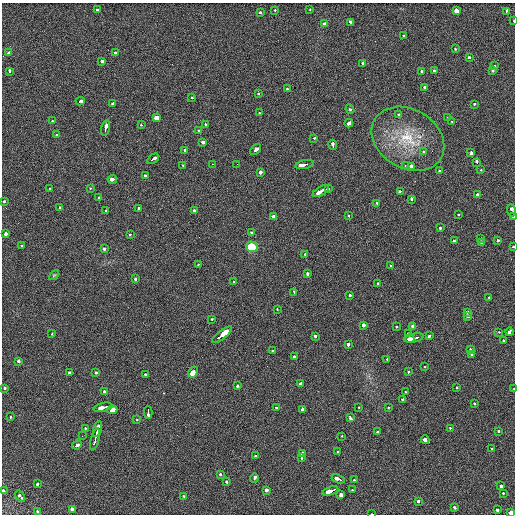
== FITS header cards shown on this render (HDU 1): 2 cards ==
NAXIS1  =                  513 / length of data axis 1
NAXIS2  =                  512 / length of data axis 2

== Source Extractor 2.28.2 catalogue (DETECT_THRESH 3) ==
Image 513 x 512 px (HDU 1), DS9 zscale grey, 1 PNG px = 1 image px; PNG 517 x 516 px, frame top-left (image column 1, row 512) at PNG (2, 3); each listed source drawn as its Kron ellipse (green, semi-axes under 4 px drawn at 4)
Background 20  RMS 5.7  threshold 17.2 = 3 sigma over >= 5 px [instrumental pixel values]
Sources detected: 190; all 190 listed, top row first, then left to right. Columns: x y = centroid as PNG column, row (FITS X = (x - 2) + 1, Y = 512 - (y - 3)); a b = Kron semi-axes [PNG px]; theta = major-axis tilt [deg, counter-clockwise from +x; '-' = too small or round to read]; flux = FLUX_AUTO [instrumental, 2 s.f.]
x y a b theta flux
310 9 3 2 - 1000
97 10 3 3 - 1600
275 10 3 3 - 1300
456 11 3 3 - 12000
506 11 3 3 - 3500
261 12 3 3 - 2900
514 21 3 2 - 1100
351 22 4 3 - 3100
324 23 3 3 - 1500
403 36 3 3 - 1300
455 48 3 3 - 2900
9 53 4 3 - 1900
116 53 3 3 - 2900
469 57 3 3 - 980
102 61 3 3 - 8300
363 63 3 3 - 4800
495 65 3 3 - 1300
492 70 3 3 - 2400
10 71 4 3 - 2800
421 71 3 3 - 2500
434 71 3 3 - 1500
425 87 3 3 - 1400
287 89 3 3 - 2500
259 93 3 3 - 1400
192 98 3 3 - 1300
80 101 5 3 - 3400
112 103 3 3 - 18000
474 104 3 3 - 1400
350 109 5 4 - 490
259 113 3 2 - 1500
399 115 3 3 - 5400
447 117 3 2 - 1700
156 118 3 3 - 31000
53 121 3 2 - 2500
452 122 3 3 - 1100
349 123 4 3 - 3900
205 124 3 3 - 2300
141 125 3 2 - 1100
106 128 8 3 77 8500
199 131 3 3 - 1700
56 135 3 2 - 1800
314 138 3 3 - 3300
408 139 38 29 -31 21000
203 142 3 3 - 6000
333 145 5 3 - 3700
185 150 3 3 - 1600
256 150 6 3 42 4100
424 152 3 3 - 1800
471 153 3 3 - 2500
153 159 6 3 35 6100
477 162 3 3 - 4000
212 164 3 2 - 970
237 164 2 2 - 410
182 165 3 3 - 3200
305 165 9 3 12 13000
405 165 3 2 - 1900
411 166 3 3 - 9500
439 170 3 3 - 1100
481 170 2 2 - 1700
260 172 3 3 - 5300
145 176 3 3 - 3300
112 179 5 3 - 6100
49 188 3 2 - 4000
90 188 3 3 - 1400
328 189 4 3 - 3800
321 191 9 3 31 10000
401 191 3 3 - 13000
477 195 3 3 - 2300
99 197 3 3 - 2100
412 199 4 3 - 2400
5 201 3 3 - 5400
377 203 3 3 - 980
60 207 3 3 - 1100
139 208 3 3 - 3600
194 210 3 3 - 2800
511 210 6 3 -84 25000
106 211 3 3 - 4000
348 215 3 2 - 990
459 215 3 3 - 630
274 216 4 3 - 11000
513 217 3 2 - 4600
440 228 3 3 - 1600
6 233 3 3 - 5100
251 233 3 3 - 2700
130 234 3 3 - 1700
480 238 3 3 - 1400
498 240 3 3 - 2200
454 241 3 3 - 1800
482 242 3 3 - 3800
22 246 3 2 - 3800
513 246 3 3 - 1300
252 247 5 5 - 11000
104 249 3 3 - 3200
305 254 3 3 - 1500
198 265 3 2 - 900
391 266 3 3 - 870
307 274 4 3 - 2500
54 275 6 3 44 400
136 279 3 3 - 1500
234 282 3 2 - 2000
378 283 3 2 - 850
294 292 4 2 - 2500
350 296 3 3 - 2100
488 297 3 3 - 1900
277 309 3 2 - 1300
468 313 3 3 - 9900
467 316 3 3 - 2000
212 319 3 2 - 980
363 325 3 3 - 8700
413 326 3 3 - 3400
396 327 3 3 - 830
499 332 3 2 - 1200
509 332 4 3 - 3600
52 334 3 3 - 830
409 334 3 3 - 6600
222 335 12 3 38 62000
316 336 3 3 - 2000
429 336 4 3 - 2100
414 338 10 3 13 10000
410 339 5 3 - 5600
504 341 3 3 - 1400
348 345 3 3 - 6000
470 349 3 3 - 2800
273 351 3 3 - 1200
471 355 3 3 - 1900
294 357 3 3 - 4500
387 359 3 3 - 1500
18 361 3 3 - 2600
425 366 3 2 - 1400
193 372 6 3 62 86000
408 372 3 3 - 1400
69 373 3 3 - 2600
96 373 3 3 - 3000
145 375 3 3 - 1900
301 383 3 3 - 3000
237 386 3 3 - 1400
4 388 3 3 - 2200
457 388 3 3 - 1800
514 389 3 2 - 1700
104 391 3 3 - 2500
405 392 3 3 - 780
403 399 3 3 - 3200
474 404 3 3 - 1800
103 407 9 3 15 9100
388 407 3 2 - 600
277 408 3 3 - 1600
359 408 3 2 - 2400
302 409 4 3 - 3200
112 410 5 3 - 32000
148 412 6 3 -89 15000
10 417 3 3 - 1000
350 418 4 3 - 4500
137 419 3 2 - 800
85 428 3 2 - 2100
450 428 3 2 - 1200
97 429 8 3 75 8600
377 431 3 3 - 1200
498 431 3 3 - 1800
82 436 2 2 - 210
342 436 2 2 - 3000
95 439 11 3 77 13000
425 440 4 3 - 12000
77 445 5 3 - 3500
491 448 3 2 - 1200
338 451 3 2 - 1000
303 454 4 3 - 16000
256 456 3 3 - 1900
301 458 3 3 - 1200
221 474 3 3 - 1400
254 478 4 3 - 4200
338 479 7 3 -19 6600
354 480 3 3 - 2300
226 481 3 3 - 3700
38 484 3 3 - 2300
501 486 4 3 - 3100
266 490 3 3 - 4700
352 490 3 3 - 1200
3 491 3 3 - 2900
330 491 8 3 19 13000
503 493 3 2 - 1900
341 495 3 3 - 7700
20 496 6 3 -57 3100
183 496 3 3 - 1100
418 501 3 3 - 1700
454 507 3 3 - 7700
72 509 3 3 - 4000
497 510 3 3 - 3200
37 511 3 2 - 3100
511 512 3 3 - 11000
371 514 3 2 - 1200
At the frame edge (FLAGS 8, measured only in part): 9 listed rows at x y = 514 21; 5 201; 511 210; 513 217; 513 246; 514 389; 3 491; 511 512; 371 514